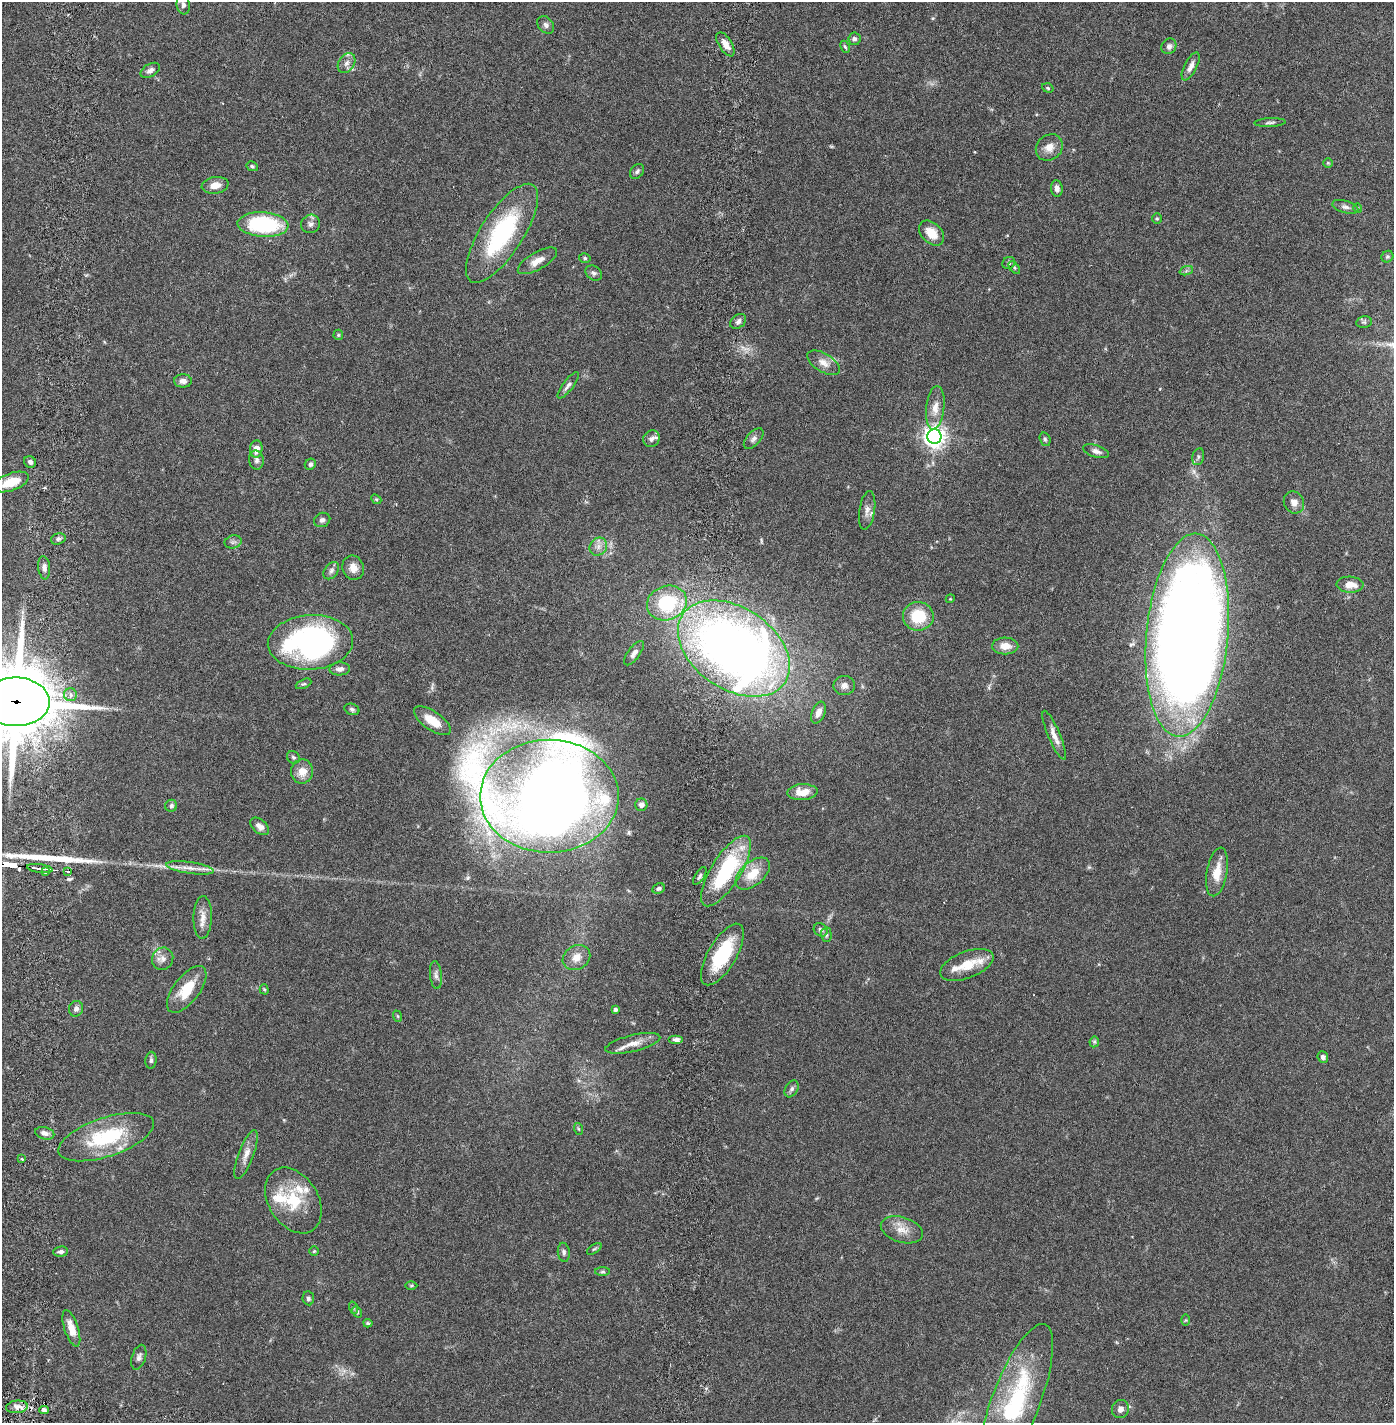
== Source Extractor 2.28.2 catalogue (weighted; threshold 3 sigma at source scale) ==
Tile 11 of 4 x 4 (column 3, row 3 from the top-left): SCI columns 2889-4280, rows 1509-2929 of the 5886 x 5856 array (HDU 1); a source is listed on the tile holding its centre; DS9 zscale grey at full resolution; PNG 1396 x 1425 px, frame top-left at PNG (2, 2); each listed source drawn as its Kron ellipse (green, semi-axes under 4 px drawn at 4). Shown black and unused: <1% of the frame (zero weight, under 2 of 6 exposures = <1% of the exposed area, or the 3 px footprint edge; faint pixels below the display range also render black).
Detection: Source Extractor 2.28.2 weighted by HDU 2 'WHT'; one run over the whole footprint, this tile lists its part. Background 0.0412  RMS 0.004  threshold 0.0162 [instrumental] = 3 sigma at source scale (4.09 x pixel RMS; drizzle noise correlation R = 1.36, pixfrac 0.8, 0.05/0.05 arcsec/px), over >= 5 px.
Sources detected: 146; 1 long thin detection or spike segment (spike, bleed or trail) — neither listed nor drawn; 9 inside a brighter listed object's ellipse — not listed separately; the other 136 listed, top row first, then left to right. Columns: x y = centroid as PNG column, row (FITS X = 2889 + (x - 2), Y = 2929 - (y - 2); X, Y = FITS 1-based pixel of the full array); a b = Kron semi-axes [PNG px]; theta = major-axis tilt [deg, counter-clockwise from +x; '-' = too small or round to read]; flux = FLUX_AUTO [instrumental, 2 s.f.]
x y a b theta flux
183 5 9 6 -82 0.74
546 25 10 7 -48 0.8
854 39 6 6 - 0.67
725 44 13 6 -58 2
1169 46 8 7 - 0.91
845 47 6 4 -61 0.37
347 63 11 8 57 1.2
1191 66 15 6 63 1.5
150 70 10 6 30 0.89
1048 88 6 4 -19 0.33
1270 123 15 3 3 0.55
1049 147 14 12 41 2.3
1328 163 5 5 - 0.33
252 166 6 4 -29 0.39
637 171 8 6 51 0.6
215 185 13 8 10 2.2
1057 188 8 6 -83 0.98
1345 207 13 6 -16 0.99
1358 208 4 4 - 0.24
1157 219 5 4 - 0.29
311 224 10 9 - 0.96
263 225 25 12 -4 24
502 233 57 21 57 27
931 233 14 10 -45 3.3
1387 257 6 5 - 0.49
585 258 6 4 -17 0.38
537 261 22 8 30 2.5
1009 263 7 6 - 0.51
1014 268 7 4 -53 0.34
1186 271 7 4 19 0.39
594 273 9 7 -31 0.69
738 321 9 6 40 0.84
1364 322 7 5 11 0.5
338 335 5 5 - 0.3
824 363 18 9 -31 2
183 381 9 6 0 1.2
568 385 16 5 53 0.94
935 408 22 9 84 2.8
934 437 7 7 - 160
651 439 9 8 - 0.9
754 439 12 6 47 0.89
1045 439 7 5 -72 0.42
256 449 9 6 84 2.2
1096 451 13 6 -17 1
1198 457 9 5 76 0.56
256 460 9 7 -81 0.82
30 462 6 5 - 0.8
310 464 6 5 - 0.65
11 482 18 8 20 5.1
376 499 5 4 - 0.31
1294 502 11 10 - 1.5
867 510 20 7 81 1.5
322 520 8 7 - 0.88
58 539 7 5 18 0.58
233 542 9 6 13 0.69
598 547 9 8 - 1.3
44 568 12 6 -84 1.1
353 568 12 10 -68 2
331 571 10 6 52 0.82
1350 585 13 8 -3 2.9
950 599 4 3 - 0.21
667 603 20 17 20 14
918 616 15 14 - 8.5
1187 635 102 41 85 460
310 642 43 27 3 59
1005 646 13 8 -1 2.7
734 649 61 40 -34 220
634 653 14 6 53 1.1
340 669 10 6 3 1.1
303 684 8 4 24 0.4
844 686 11 9 4 1.5
70 695 6 6 - 1
16 702 34 24 -1 2000
352 709 7 5 -21 0.53
818 712 11 6 67 1.6
432 721 21 9 -34 3.9
1054 735 26 6 -67 2.2
293 757 7 6 - 0.48
302 772 12 11 - 2.6
802 792 15 8 3 3.6
549 796 69 56 0 530
641 805 6 6 - 1.1
171 806 6 6 - 0.64
260 826 11 6 -41 1.5
40 868 13 3 -7 4
190 868 24 6 -8 2.2
67 871 3 3 - 0.44
726 871 40 14 58 21
45 872 3 3 - 0.75
1217 872 24 10 80 3.9
753 874 20 11 41 5.4
700 876 10 4 57 0.59
659 889 6 5 - 0.55
203 917 21 9 88 2.3
821 930 7 6 - 0.7
826 935 7 5 -88 0.45
722 954 35 14 60 13
576 957 14 12 32 2.6
163 959 11 10 - 1.5
967 965 28 13 21 5.1
436 975 14 6 -84 0.94
187 989 28 13 53 6.6
264 989 5 4 - 0.33
76 1009 8 7 - 0.93
615 1009 4 3 - 0.69
397 1016 6 3 -70 0.26
676 1039 7 4 0 0.83
1094 1042 5 5 - 0.38
633 1043 28 8 13 2.8
1323 1057 6 5 - 0.74
151 1060 8 5 86 0.61
792 1089 9 6 59 0.71
579 1129 6 4 -70 0.32
45 1133 10 6 -14 1.1
106 1137 50 19 18 18
246 1154 26 7 69 2.3
21 1159 4 3 - 0.32
293 1200 35 25 -58 11
902 1230 21 12 -17 3.1
594 1249 8 4 35 0.38
314 1251 5 4 - 0.3
61 1252 7 5 5 0.69
564 1252 9 6 -83 0.66
603 1272 7 3 0 0.35
411 1286 6 4 0 0.32
308 1298 7 5 -81 0.54
354 1308 6 4 -70 0.35
357 1312 6 4 -62 0.34
1186 1320 5 3 - 0.23
368 1323 4 4 - 0.36
71 1328 19 7 -72 3
139 1357 13 7 72 0.92
1016 1400 81 24 69 27
17 1407 11 6 5 1.3
1120 1409 9 8 - 1.2
44 1410 5 4 - 0.63
Overlapping masked pixels (flux is a lower limit): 1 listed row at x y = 16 702
Isophote crosses this tile's border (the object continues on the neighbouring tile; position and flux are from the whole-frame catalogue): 2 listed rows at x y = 11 482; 16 702